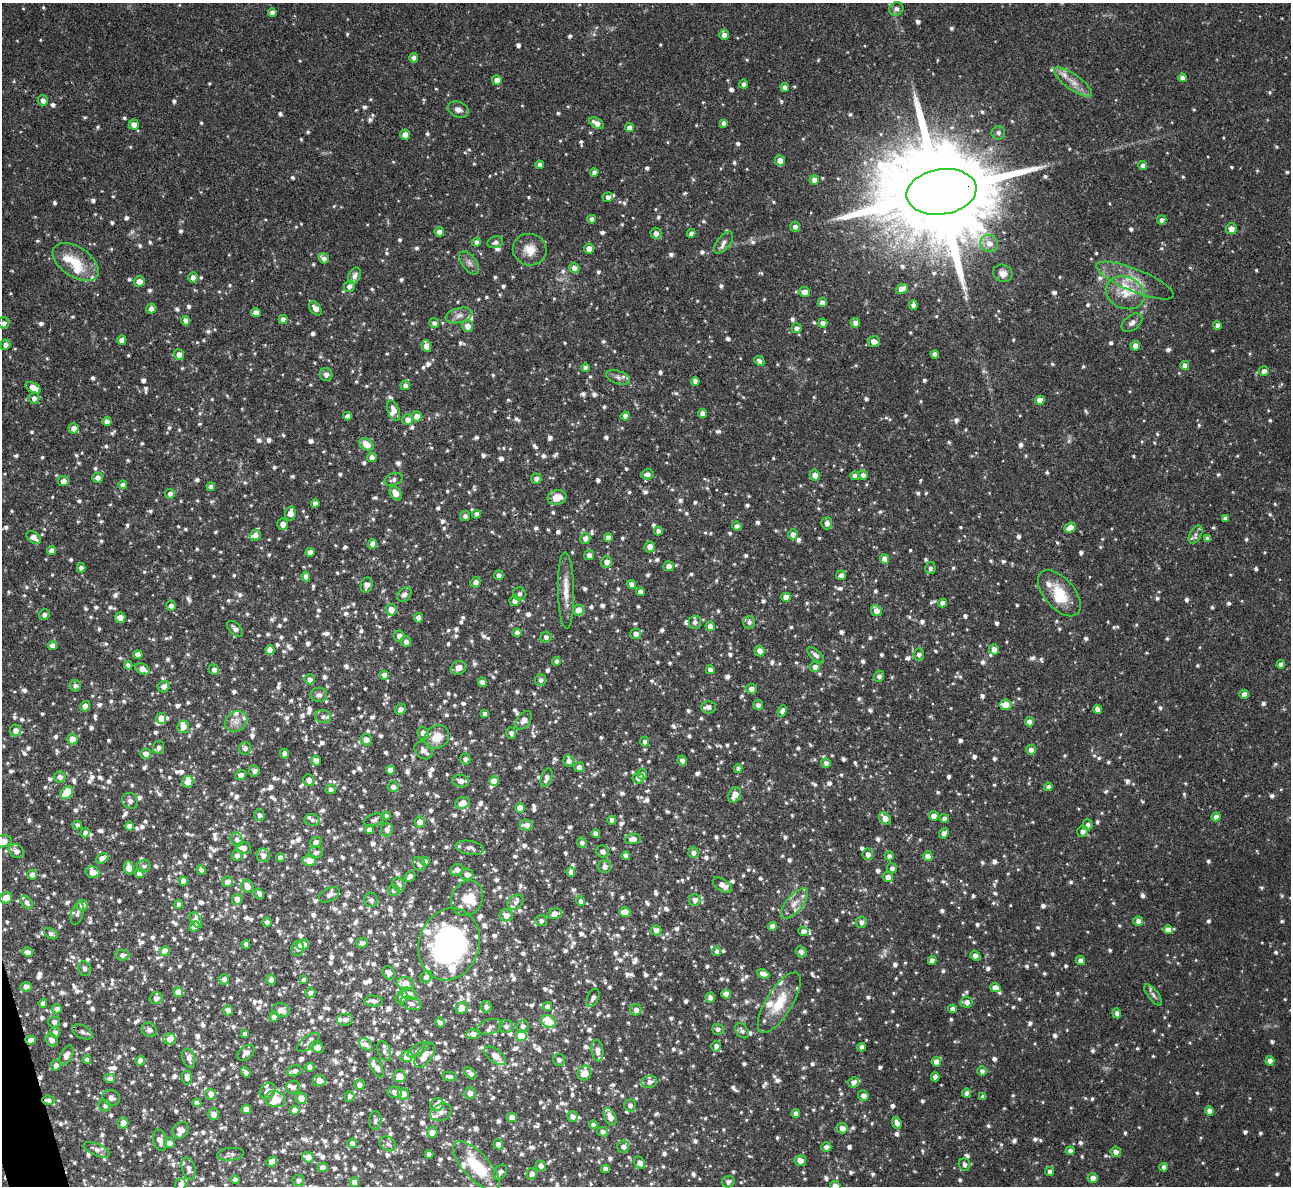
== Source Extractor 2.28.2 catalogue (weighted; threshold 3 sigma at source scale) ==
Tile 7 of 4 x 4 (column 3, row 2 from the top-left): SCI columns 2580-3868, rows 2512-3695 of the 5158 x 5143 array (HDU 1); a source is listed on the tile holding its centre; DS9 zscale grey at full resolution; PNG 1293 x 1188 px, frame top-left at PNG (2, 3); each listed source drawn as its Kron ellipse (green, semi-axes under 4 px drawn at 4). Shown black and unused: <1% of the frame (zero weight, under 3 of 4 exposures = <1% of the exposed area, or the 3 px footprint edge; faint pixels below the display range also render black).
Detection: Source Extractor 2.28.2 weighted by HDU 2 'WHT'; one run over the whole footprint, this tile lists its part. Background 0.072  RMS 0.0054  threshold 0.0245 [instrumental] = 3 sigma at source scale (4.5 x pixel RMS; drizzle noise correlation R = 1.50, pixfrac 1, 0.05/0.05 arcsec/px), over >= 5 px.
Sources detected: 1964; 2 too faint to see at this stretch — neither listed nor drawn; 108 inside a brighter listed object's ellipse — not listed separately; of the other 1854, all 500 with FLUX_AUTO >= 1.95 (the completeness limit of this list) listed and drawn (1354 fainter detections not listed), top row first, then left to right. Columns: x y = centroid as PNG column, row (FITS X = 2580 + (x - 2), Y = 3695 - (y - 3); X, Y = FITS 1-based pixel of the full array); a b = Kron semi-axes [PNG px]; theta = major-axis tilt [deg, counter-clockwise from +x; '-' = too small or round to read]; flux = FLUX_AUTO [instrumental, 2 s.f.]
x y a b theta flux
896 9 7 6 - 2.5
272 13 4 4 - 2.9
724 35 5 5 - 2.8
414 58 4 4 - 2.9
1182 78 4 4 - 2.8
497 80 5 5 - 4.2
1073 82 23 7 -36 6.2
744 84 4 4 - 2.2
785 87 4 4 - 2.6
43 101 5 5 - 2.9
458 110 11 7 -23 2.9
596 123 8 4 -30 4.1
723 123 4 4 - 2
134 125 5 5 - 4.1
629 128 4 4 - 3.6
998 133 7 6 - 2.1
405 135 5 5 - 4
780 160 5 5 - 4.1
540 165 4 4 - 2.3
1143 165 4 4 - 2.6
594 172 4 4 - 2.6
814 180 4 4 - 3.2
941 192 35 22 9 20000
608 197 5 4 - 2.2
592 219 4 4 - 2.5
1162 220 4 4 - 2.5
795 227 5 5 - 2.1
1231 228 5 5 - 4.1
439 232 5 4 - 3.6
656 233 5 5 - 2.9
691 233 4 4 - 2
476 242 4 4 - 2.2
495 242 8 5 17 2
724 242 13 6 52 2.7
989 243 9 8 - 5
589 249 5 5 - 4.8
530 250 17 16 - 8
324 258 5 4 - 2.2
76 262 26 15 -35 14
469 263 13 7 -54 2.6
574 268 5 5 - 3.3
1003 273 10 8 -26 4.1
354 276 8 5 65 2.4
193 277 5 5 - 2.6
1135 280 42 11 -22 13
139 281 5 5 - 3.9
349 286 6 5 - 2.4
902 289 6 4 25 7.4
805 292 5 5 - 4.5
1125 293 20 16 -23 12
822 303 4 4 - 3.3
913 305 5 4 - 2.5
315 308 8 5 -53 4.1
151 309 5 4 - 2.6
256 313 5 4 - 3.4
459 315 14 7 14 3.4
283 319 4 4 - 2.5
185 321 5 4 - 2.7
4 323 5 5 - 2.1
434 323 5 5 - 2
823 323 4 4 - 2.7
855 323 5 4 - 3.3
1132 323 12 7 38 2.6
1217 325 4 4 - 2.4
467 326 6 5 - 4.3
796 328 5 5 - 2
122 340 4 4 - 3.4
874 341 6 5 - 4.3
5 345 5 5 - 2.5
426 346 6 4 -73 5.6
1135 346 5 5 - 3.4
935 354 4 4 - 2.4
179 355 5 5 - 3.9
759 361 5 4 - 2.2
1185 365 5 4 - 2.7
585 368 4 4 - 2.1
1264 371 5 4 - 2.6
326 374 6 6 - 2.7
618 377 12 6 -18 2.2
695 381 4 4 - 2.8
405 385 5 4 - 2.3
33 388 8 4 -27 5.5
34 398 6 5 - 2.6
1040 400 5 4 - 5.6
394 411 10 5 -69 4.7
702 413 4 4 - 3.2
347 416 4 4 - 2.6
417 416 5 5 - 3.6
625 416 4 4 - 2.3
408 420 5 5 - 3.4
107 421 4 4 - 3
74 428 5 5 - 3.9
366 444 8 5 -32 6.8
372 457 5 5 - 3
647 474 6 5 - 2.5
815 475 5 5 - 3.6
863 475 5 4 - 2.3
855 476 4 4 - 2.2
97 478 5 5 - 2.7
394 479 9 6 23 2
536 479 5 5 - 2.6
63 481 5 5 - 3.4
123 485 4 4 - 2.3
211 487 4 4 - 2.4
395 493 7 5 -58 4.7
170 494 5 5 - 2.5
557 497 9 7 11 6.7
315 503 4 4 - 2.2
290 513 7 5 79 4.7
476 514 4 4 - 2.4
465 516 5 5 - 2.2
1225 518 4 4 - 2
827 523 6 5 - 2.6
283 524 5 5 - 4.2
737 526 5 4 - 2.1
1070 528 6 5 - 5.1
658 531 4 4 - 2.4
793 534 5 5 - 2.7
1196 534 10 5 60 2
255 535 6 5 - 3.2
34 537 8 5 -38 4.3
585 538 5 5 - 2.8
608 538 4 4 - 2.8
1208 538 4 4 - 2.2
372 544 5 4 - 2.9
650 547 5 5 - 4
52 550 5 4 - 3.3
310 552 4 4 - 3.8
589 555 5 5 - 3.6
884 559 5 4 - 3.9
607 562 6 5 - 3.8
669 566 5 5 - 3.5
81 568 4 4 - 2.7
930 568 6 5 - 2
499 575 5 4 - 2.1
841 575 5 5 - 2.6
306 576 5 4 - 2.6
475 582 5 5 - 2.7
632 584 4 4 - 2.8
367 585 8 6 79 3.2
566 591 38 8 -89 8.6
640 592 4 4 - 2.7
1059 593 28 15 -49 16
404 594 8 6 44 2.7
519 594 6 6 - 2
786 597 5 4 - 5.5
515 601 5 5 - 2.9
943 603 4 4 - 3.3
171 606 5 5 - 2.3
391 610 6 5 - 4.6
578 610 5 5 - 5.9
876 611 5 5 - 4.3
44 615 5 5 - 2.2
120 618 5 5 - 4.6
419 618 4 4 - 4.2
695 622 7 6 - 2.4
749 622 6 6 - 2
710 626 5 4 - 4
235 629 9 5 -45 2.8
517 633 4 4 - 2.9
636 634 5 5 - 3
399 636 5 5 - 3
546 637 5 5 - 2
406 642 5 5 - 2.1
52 646 4 4 - 3.5
994 649 5 5 - 3.7
270 650 4 4 - 4.3
759 651 5 5 - 3.6
919 654 6 5 - 2.2
138 655 5 4 - 3.6
816 655 10 5 -42 2.3
556 661 4 4 - 2.1
1281 664 4 4 - 2.4
128 665 4 4 - 2.1
815 667 5 5 - 3.3
458 668 8 6 27 3.9
142 669 7 5 -26 4.8
214 670 5 5 - 2.5
710 670 4 4 - 2.7
384 675 4 4 - 3.8
879 676 6 5 - 2.2
309 679 5 5 - 2.9
541 680 6 5 - 2.1
482 682 5 4 - 2.3
75 686 6 5 - 2.1
164 687 6 5 - 3
751 689 5 5 - 2.7
1244 694 4 4 - 3
319 695 8 7 - 2.3
758 705 5 5 - 2.1
1005 705 6 5 - 7.2
85 706 5 4 - 3.3
709 707 7 6 - 2.7
401 709 6 5 - 2.2
1097 709 4 4 - 2.8
782 711 6 4 67 2.4
485 714 4 4 - 2.1
323 717 8 6 -12 2
161 718 5 5 - 5.4
523 720 10 6 53 3.9
236 721 12 9 33 3.8
1029 722 4 4 - 3.4
183 727 6 6 - 3.6
15 730 6 5 - 3.7
423 733 6 5 - 4.7
511 733 6 5 - 2.3
437 737 13 11 37 9.5
72 739 5 5 - 5.7
366 740 6 5 - 3
645 742 5 4 - 2.1
159 747 6 5 - 2
245 748 6 6 - 2.4
424 750 10 7 -44 3.1
1031 750 5 5 - 2.6
146 754 5 5 - 3.3
284 754 5 4 - 2.3
465 759 5 5 - 2
682 760 5 4 - 2.6
316 761 5 5 - 3.7
569 761 5 5 - 1.9
826 763 5 5 - 2.4
579 767 5 5 - 2.7
738 769 4 4 - 2.2
390 770 4 4 - 3.7
254 771 5 5 - 2.2
642 774 5 5 - 2.2
240 775 5 5 - 3.1
60 777 6 5 - 3.1
546 778 10 5 71 3
638 778 5 5 - 3.2
309 780 6 5 - 2.7
461 781 8 6 -6 3.6
494 781 5 5 - 5.3
188 782 6 5 - 6.2
393 787 5 5 - 2.5
1048 787 4 4 - 2.1
330 789 5 5 - 2.3
67 793 7 5 43 21
735 795 8 5 66 5.7
130 801 8 7 - 2.2
462 803 7 5 22 5.7
520 808 5 5 - 7.6
259 815 5 5 - 2.1
386 816 4 4 - 2
934 816 5 4 - 3.6
1216 817 4 4 - 3.1
885 818 7 5 -48 4.8
944 818 4 4 - 2.2
312 820 7 6 - 2.1
374 820 11 5 17 2.2
612 820 4 4 - 2.7
420 822 5 5 - 3.7
77 825 4 4 - 2
526 825 7 5 -5 3.3
1088 825 5 5 - 2.1
129 826 5 4 - 3
369 830 4 4 - 2.9
387 830 6 6 - 2.9
1082 831 5 5 - 2.6
85 833 5 4 - 2.1
944 833 5 4 - 2.6
596 834 4 4 - 2.8
237 839 7 5 -61 2
633 839 8 5 7 3.6
3 841 9 6 11 8.1
316 842 6 5 - 2.6
582 842 5 4 - 2.1
244 848 7 6 - 2.6
470 848 14 6 -10 3
16 851 8 6 -32 4
316 852 7 6 - 2
603 852 6 6 - 2.6
693 853 5 5 - 2.6
868 854 5 5 - 2.8
237 855 5 5 - 2.3
263 855 7 6 - 3.3
626 855 4 4 - 2.5
889 856 4 4 - 2.2
928 856 5 5 - 3.5
102 858 7 4 29 4.5
280 858 4 4 - 2.7
309 860 6 5 - 6.7
425 861 4 4 - 2.2
419 864 7 6 - 2.5
144 866 6 6 - 2
604 866 6 6 - 3.3
129 868 6 5 - 6.8
892 868 5 5 - 2
201 870 5 4 - 2
457 870 6 5 - 3.2
92 872 7 5 -19 4.5
571 872 5 4 - 3
139 873 5 5 - 3.7
467 874 6 6 - 3.1
32 875 5 5 - 2.9
410 876 6 5 - 2.4
888 877 5 5 - 3
183 881 4 4 - 3.2
227 882 5 5 - 3.5
399 885 7 6 - 2.8
722 885 11 6 -33 4.3
247 886 7 6 - 4.4
394 890 6 5 - 2
259 894 5 4 - 2.8
329 895 11 6 28 2.6
6 898 6 5 - 7.6
467 898 18 15 61 8.5
237 899 5 5 - 3.4
371 900 7 6 - 2
695 900 6 6 - 3.1
581 901 5 4 - 2.1
27 902 7 5 -51 2.4
515 902 8 6 34 2
179 904 4 4 - 2.2
794 904 18 8 50 5.6
82 905 6 5 - 3
625 912 5 5 - 6.4
77 913 12 6 73 2
555 914 7 5 12 4.9
506 915 6 6 - 4
196 920 9 5 -58 2.6
541 921 6 5 - 2
1138 921 5 4 - 3.3
267 922 5 4 - 2
861 922 6 5 - 2.4
194 926 5 4 - 2.6
772 926 4 4 - 3.6
656 930 5 5 - 2.9
1168 930 4 4 - 4.1
803 931 5 4 - 2.8
51 934 7 5 -31 2.1
362 943 6 5 - 2.6
303 944 6 5 - 4
449 944 37 30 72 150
246 945 5 4 - 2.2
298 948 7 6 - 3
165 951 5 4 - 6.3
717 951 5 4 - 2.2
28 952 5 4 - 3.1
801 952 5 5 - 2.3
122 955 7 5 1 2.5
975 956 5 4 - 2.5
932 960 4 4 - 2.7
1080 961 5 4 - 3.4
84 968 7 6 - 2.1
389 973 7 5 -52 3.2
763 974 6 4 -27 4.1
426 977 6 5 - 2
224 979 5 5 - 2.4
271 980 5 4 - 2.7
304 980 4 4 - 2.3
405 983 8 6 -10 6.7
26 987 6 4 -1 3.8
995 988 5 4 - 4
178 992 5 5 - 6.1
310 993 5 5 - 2.1
409 994 8 5 -20 3
726 994 4 4 - 3.9
1153 995 13 5 -52 2
402 997 7 5 53 3.2
156 998 6 6 - 2.9
593 998 9 5 64 2.6
710 998 5 4 - 2.5
373 1001 9 5 -4 2
967 1002 6 5 - 2.7
43 1003 4 4 - 2
411 1003 11 6 -18 2.4
779 1003 35 13 58 17
547 1006 5 4 - 2.9
486 1007 6 5 - 2
461 1008 6 5 - 7.5
57 1009 5 4 - 3
952 1009 4 4 - 2.7
228 1010 5 4 - 3.9
281 1010 9 6 -18 4.6
636 1010 5 5 - 2.9
1117 1013 5 4 - 2.1
274 1017 5 4 - 3.4
345 1020 8 6 10 2.7
548 1021 8 6 -25 13
54 1022 6 5 - 2.4
440 1022 5 4 - 2.3
506 1026 7 6 - 2.3
523 1026 6 6 - 2.8
490 1027 13 7 16 2
718 1029 6 5 - 2
149 1030 8 6 -36 2.4
742 1031 8 5 -50 2
55 1032 5 5 - 2.3
82 1032 11 6 -28 2.4
244 1034 4 4 - 2.2
473 1034 7 4 4 3.6
521 1036 5 5 - 19
169 1039 6 5 - 4.6
31 1040 5 4 - 3.7
52 1040 7 5 -45 3.1
308 1042 13 6 37 2.5
366 1044 7 5 -44 2
716 1046 5 5 - 2.5
317 1047 7 5 -28 4.9
862 1047 4 4 - 2.4
418 1050 12 5 32 2.1
597 1050 11 6 -82 3.3
384 1051 10 6 -68 2.1
246 1053 10 6 40 2.7
66 1055 10 6 64 3.7
425 1055 14 7 54 9.2
406 1056 6 5 - 3.3
495 1056 12 6 -37 5
189 1058 9 6 -72 3.9
87 1060 4 4 - 2.4
559 1060 6 6 - 2.3
140 1061 4 4 - 3.8
1270 1061 5 4 - 3.1
936 1062 5 4 - 3.5
56 1065 5 5 - 2.9
310 1067 4 4 - 3.2
377 1068 11 5 -60 3.3
294 1071 7 5 14 2.6
982 1071 5 5 - 2
246 1072 5 4 - 2.5
470 1073 7 4 -45 2.5
584 1073 7 6 - 7.7
399 1076 6 6 - 7.5
449 1077 7 4 -10 2.4
935 1077 4 4 - 3.3
110 1078 5 4 - 2.3
187 1078 7 5 -85 2.7
319 1081 6 5 - 4.7
649 1082 8 6 12 2.6
853 1082 5 5 - 2.9
359 1085 5 5 - 3
293 1087 7 6 - 2
268 1091 9 7 45 2.8
395 1092 7 6 - 3.3
470 1093 6 6 - 3.6
967 1093 4 4 - 2.6
211 1094 5 5 - 3.6
403 1094 5 5 - 5
350 1096 5 5 - 2
863 1096 5 5 - 2.8
983 1097 4 4 - 2.2
111 1098 9 7 -26 3
301 1098 6 5 - 6
275 1099 10 8 -16 6.1
48 1100 6 4 -6 2.1
197 1103 4 4 - 3.3
437 1105 7 6 - 4.6
630 1105 6 6 - 2.2
105 1106 6 5 - 2
246 1109 5 4 - 7.3
295 1110 5 4 - 4.3
1209 1111 4 4 - 3.2
441 1112 11 8 27 2.7
214 1114 6 5 - 4.1
796 1114 4 4 - 3.4
573 1116 5 5 - 2.6
512 1117 5 5 - 3.4
610 1117 9 5 -66 5.2
375 1120 9 6 86 2
123 1123 5 5 - 4.7
897 1123 6 4 -68 2.8
593 1125 4 4 - 2.6
842 1128 5 5 - 3.4
181 1130 9 7 50 4.9
432 1132 5 5 - 3.9
602 1132 5 4 - 2.1
160 1140 11 6 -74 4.8
169 1143 5 5 - 3.4
352 1143 5 4 - 2.9
388 1144 9 6 -35 2
498 1144 5 4 - 3.4
623 1147 6 6 - 2.8
826 1147 5 4 - 2.7
97 1150 14 6 -23 2.8
1070 1151 4 4 - 2.4
1116 1152 5 5 - 3
230 1154 13 6 5 2.2
429 1154 4 4 - 3.3
308 1157 6 5 - 5.8
800 1161 6 5 - 4.4
272 1162 5 4 - 5.3
640 1163 7 5 -57 2.9
965 1165 6 5 - 2.4
476 1166 31 13 -47 28
541 1166 5 5 - 2.5
1164 1167 4 4 - 2.5
323 1168 5 4 - 3.7
189 1169 11 6 -75 3.4
605 1169 4 4 - 2.5
1049 1171 4 4 - 2
500 1172 8 6 52 2.3
532 1174 5 5 - 2.6
1092 1178 5 5 - 3.1
235 1180 4 4 - 2.7
298 1180 6 5 - 2.1
354 1182 5 4 - 4
728 1182 6 5 - 2.3
181 1184 6 5 - 2.9
835 1186 5 5 - 5
Overlapping masked pixels (flux is a lower limit): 4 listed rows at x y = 941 192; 401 709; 31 1040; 48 1100
Isophote crosses this tile's border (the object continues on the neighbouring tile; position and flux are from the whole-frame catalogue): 5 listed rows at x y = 3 841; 6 898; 476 1166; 181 1184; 835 1186